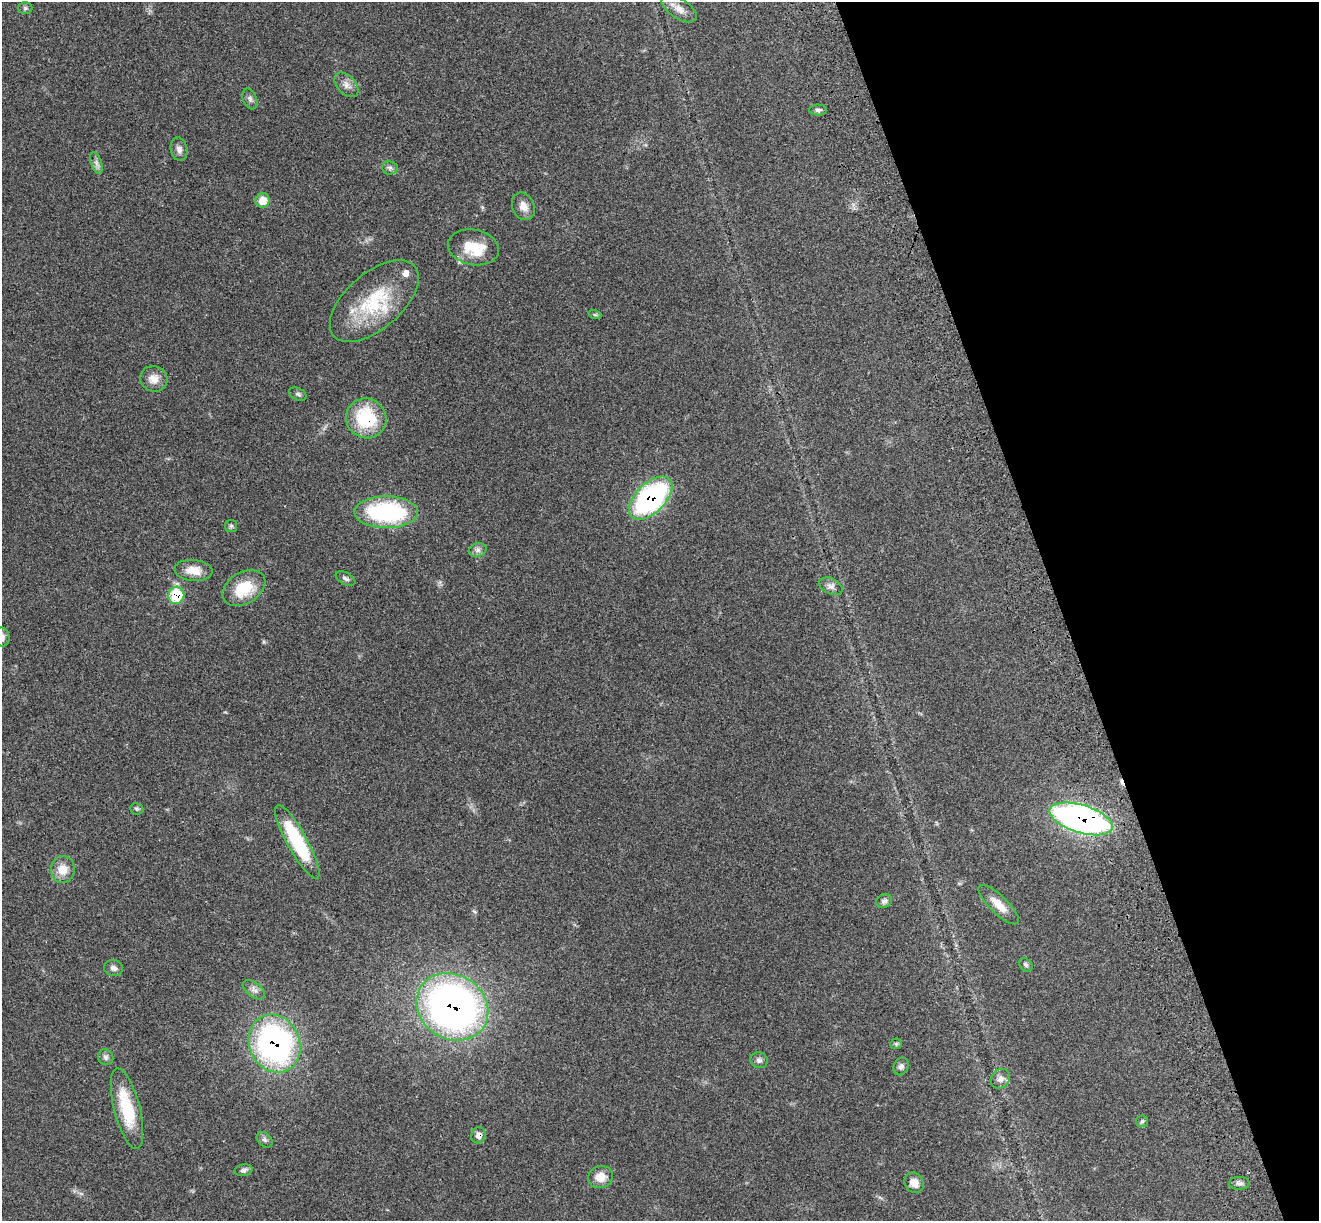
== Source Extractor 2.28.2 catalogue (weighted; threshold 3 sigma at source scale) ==
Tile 12 of 4 x 4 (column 4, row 3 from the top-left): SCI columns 4071-5387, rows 1409-2627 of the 5508 x 5378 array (HDU 1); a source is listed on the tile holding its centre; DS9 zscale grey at full resolution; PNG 1321 x 1223 px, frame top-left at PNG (2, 2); each listed source drawn as its Kron ellipse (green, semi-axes under 4 px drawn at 4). Shown black and unused: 20% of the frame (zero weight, under 3 of 4 exposures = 6% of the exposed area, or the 3 px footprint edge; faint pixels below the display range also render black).
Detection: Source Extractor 2.28.2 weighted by HDU 2 'WHT'; one run over the whole footprint, this tile lists its part. Background 0.181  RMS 0.0079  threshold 0.0357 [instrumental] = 3 sigma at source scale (4.5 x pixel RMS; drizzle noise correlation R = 1.50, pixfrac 1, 0.05/0.05 arcsec/px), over >= 5 px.
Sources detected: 53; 1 inside a brighter object's white glare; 1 cosmic-ray / hot-pixel residue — neither listed nor drawn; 1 inside a brighter listed object's ellipse — not listed separately; the other 50 listed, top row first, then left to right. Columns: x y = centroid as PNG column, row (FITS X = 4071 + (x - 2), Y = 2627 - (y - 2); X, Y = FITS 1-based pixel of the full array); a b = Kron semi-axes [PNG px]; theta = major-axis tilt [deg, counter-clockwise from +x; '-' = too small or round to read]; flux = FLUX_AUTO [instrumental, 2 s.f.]
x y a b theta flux
25 8 7 6 - 1.6
679 9 20 9 -33 6.9
346 85 14 9 -47 5
250 99 11 6 -67 2.8
818 110 9 5 -1 2.1
179 149 12 8 -80 3.9
96 163 11 5 -72 3
390 168 8 6 -6 2.2
263 201 7 7 - 13
523 206 14 11 -66 6.7
473 247 26 17 -10 25
374 301 53 28 41 54
595 315 6 4 -18 0.97
154 379 14 12 -23 8
298 394 9 6 -30 1.9
366 418 20 19 - 46
651 498 27 14 44 150
386 512 32 16 -1 92
231 526 6 6 - 1.4
478 550 9 6 15 2.7
193 570 19 10 -5 11
346 579 11 5 -29 2.2
831 586 12 7 -26 3.8
244 588 23 15 32 27
176 595 9 8 - 31
2 637 9 8 - 4
137 809 6 5 - 1.3
1081 819 33 14 -17 300
297 842 41 10 -61 58
63 869 13 12 - 11
884 901 8 7 - 2.3
999 905 26 9 -44 11
1026 965 8 6 -46 1.7
114 968 9 8 - 3.3
254 990 13 7 -39 3.7
452 1007 37 32 -34 380
275 1043 30 25 -66 200
896 1044 5 5 - 1.1
106 1057 8 7 - 2.4
759 1060 9 8 - 2.6
901 1066 9 7 64 2.7
1000 1079 10 9 - 4.2
127 1109 41 13 -76 37
1142 1121 6 6 - 1.4
478 1135 8 7 - 4.3
265 1140 9 6 -43 2.4
243 1170 9 6 11 2.3
601 1177 12 11 - 9.5
914 1183 11 9 -58 7
1239 1183 10 6 1 2.7
Overlapping masked pixels (flux is a lower limit): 7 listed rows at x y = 366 418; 651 498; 176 595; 1081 819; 452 1007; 275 1043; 478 1135
Isophote crosses this tile's border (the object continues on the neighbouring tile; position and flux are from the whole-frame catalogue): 1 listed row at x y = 2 637